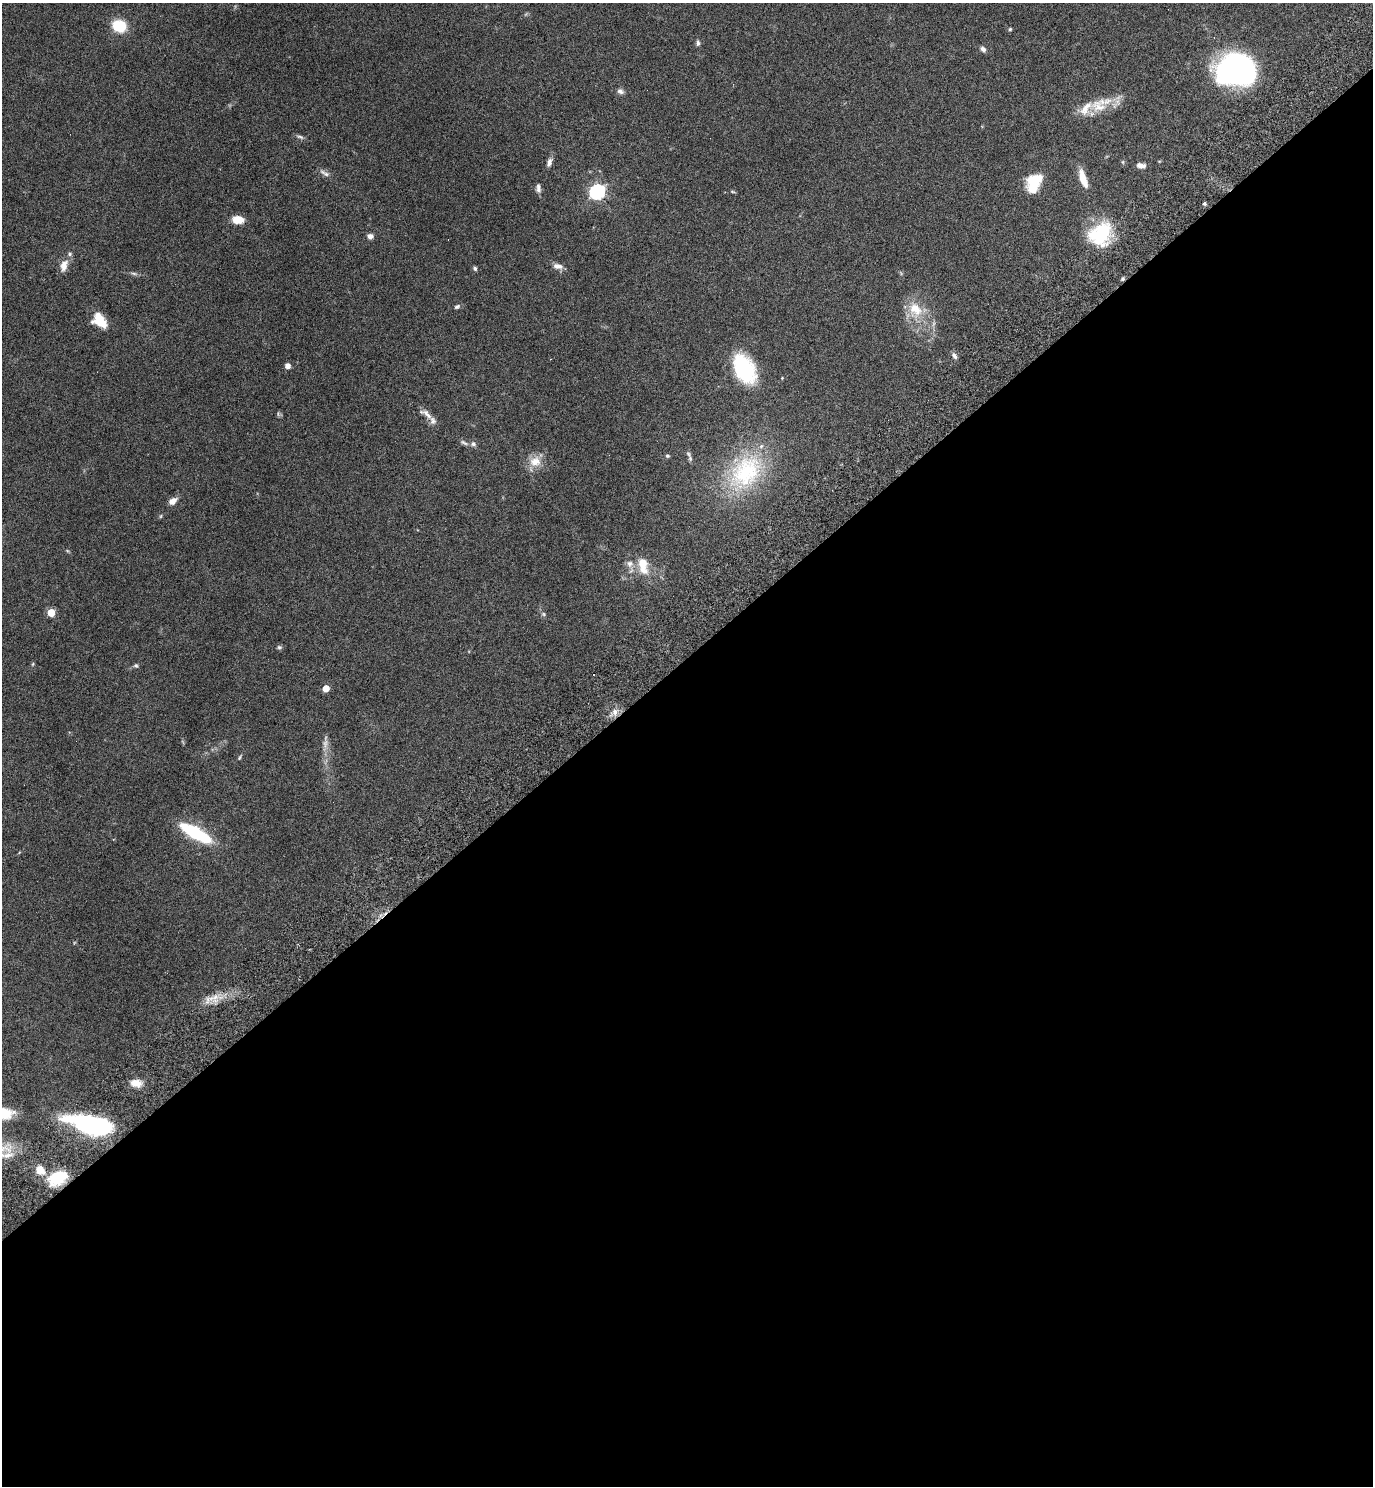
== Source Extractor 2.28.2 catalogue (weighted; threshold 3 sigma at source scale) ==
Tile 15 of 4 x 4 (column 3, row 4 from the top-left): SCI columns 2937-4307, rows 52-1535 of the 6013 x 6036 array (HDU 1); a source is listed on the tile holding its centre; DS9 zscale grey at full resolution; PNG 1375 x 1488 px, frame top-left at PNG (2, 3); no overlay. Shown black and unused: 56% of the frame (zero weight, under 4 of 7 exposures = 3% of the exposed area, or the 3 px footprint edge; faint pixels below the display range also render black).
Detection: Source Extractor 2.28.2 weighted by HDU 2 'WHT'; one run over the whole footprint, this tile lists its part. Background 0.0469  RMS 0.0039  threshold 0.0159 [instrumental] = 3 sigma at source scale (4.09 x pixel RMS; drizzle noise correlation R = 1.36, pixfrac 0.8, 0.05/0.05 arcsec/px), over >= 5 px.
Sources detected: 65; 1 inside a brighter object's white glare — not listed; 4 inside a brighter listed object's ellipse — not listed separately; the other 60 listed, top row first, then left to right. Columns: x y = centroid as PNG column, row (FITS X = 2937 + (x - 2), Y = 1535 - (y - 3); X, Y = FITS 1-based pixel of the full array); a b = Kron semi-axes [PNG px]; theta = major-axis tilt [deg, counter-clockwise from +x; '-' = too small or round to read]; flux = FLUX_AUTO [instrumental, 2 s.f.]
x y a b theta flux
119 26 14 12 -20 10
1010 29 4 4 - 0.45
698 43 7 5 -90 0.83
983 49 7 6 - 1.2
1235 70 29 24 1 120
620 91 9 6 -29 1.2
1098 106 25 17 -13 8.5
300 137 12 4 -17 0.92
549 162 11 6 70 1.6
1123 162 6 4 -72 0.43
1141 165 9 6 -11 1.9
325 173 16 5 -31 1.6
1083 179 22 7 -72 5.7
1033 183 20 14 51 12
538 188 11 6 -88 1.4
597 192 7 6 - 88
733 192 7 3 -19 0.43
1204 203 4 4 - 0.69
238 220 10 7 -5 6
1100 234 28 22 51 22
370 236 7 6 - 1.6
64 266 17 9 74 3.3
558 266 12 7 -8 2.1
475 268 5 5 - 0.7
134 273 10 4 -11 0.81
1123 279 5 4 - 0.55
457 307 8 5 25 0.81
915 309 22 17 -60 9.4
99 321 17 11 -43 7.9
954 356 8 5 -59 1.3
287 366 4 4 - 2.4
744 369 29 18 -61 31
426 414 20 7 -37 2.4
464 443 13 5 -28 1.1
667 456 5 4 - 0.62
690 458 9 5 -78 0.92
535 461 17 15 21 5.2
746 472 54 37 48 42
172 501 11 7 33 2.3
161 516 6 3 71 0.39
630 564 10 9 - 2.1
643 566 24 12 -80 6.9
51 613 5 5 - 10
543 614 6 5 - 0.57
279 647 6 5 - 0.68
33 664 6 3 71 0.37
136 665 6 5 - 0.61
593 675 2 2 - 0.29
326 688 5 4 - 5.8
615 712 10 8 87 2.3
325 744 15 7 82 2.1
239 758 6 4 60 0.47
195 833 30 9 -30 31
215 997 17 8 85 2.8
207 1000 12 6 76 1.8
136 1083 12 8 -5 4.4
91 1124 42 15 -13 63
8 1155 20 10 16 4.1
40 1170 12 10 -45 4.4
58 1178 17 11 28 18
Overlapping masked pixels (flux is a lower limit): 2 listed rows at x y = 1123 279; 58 1178